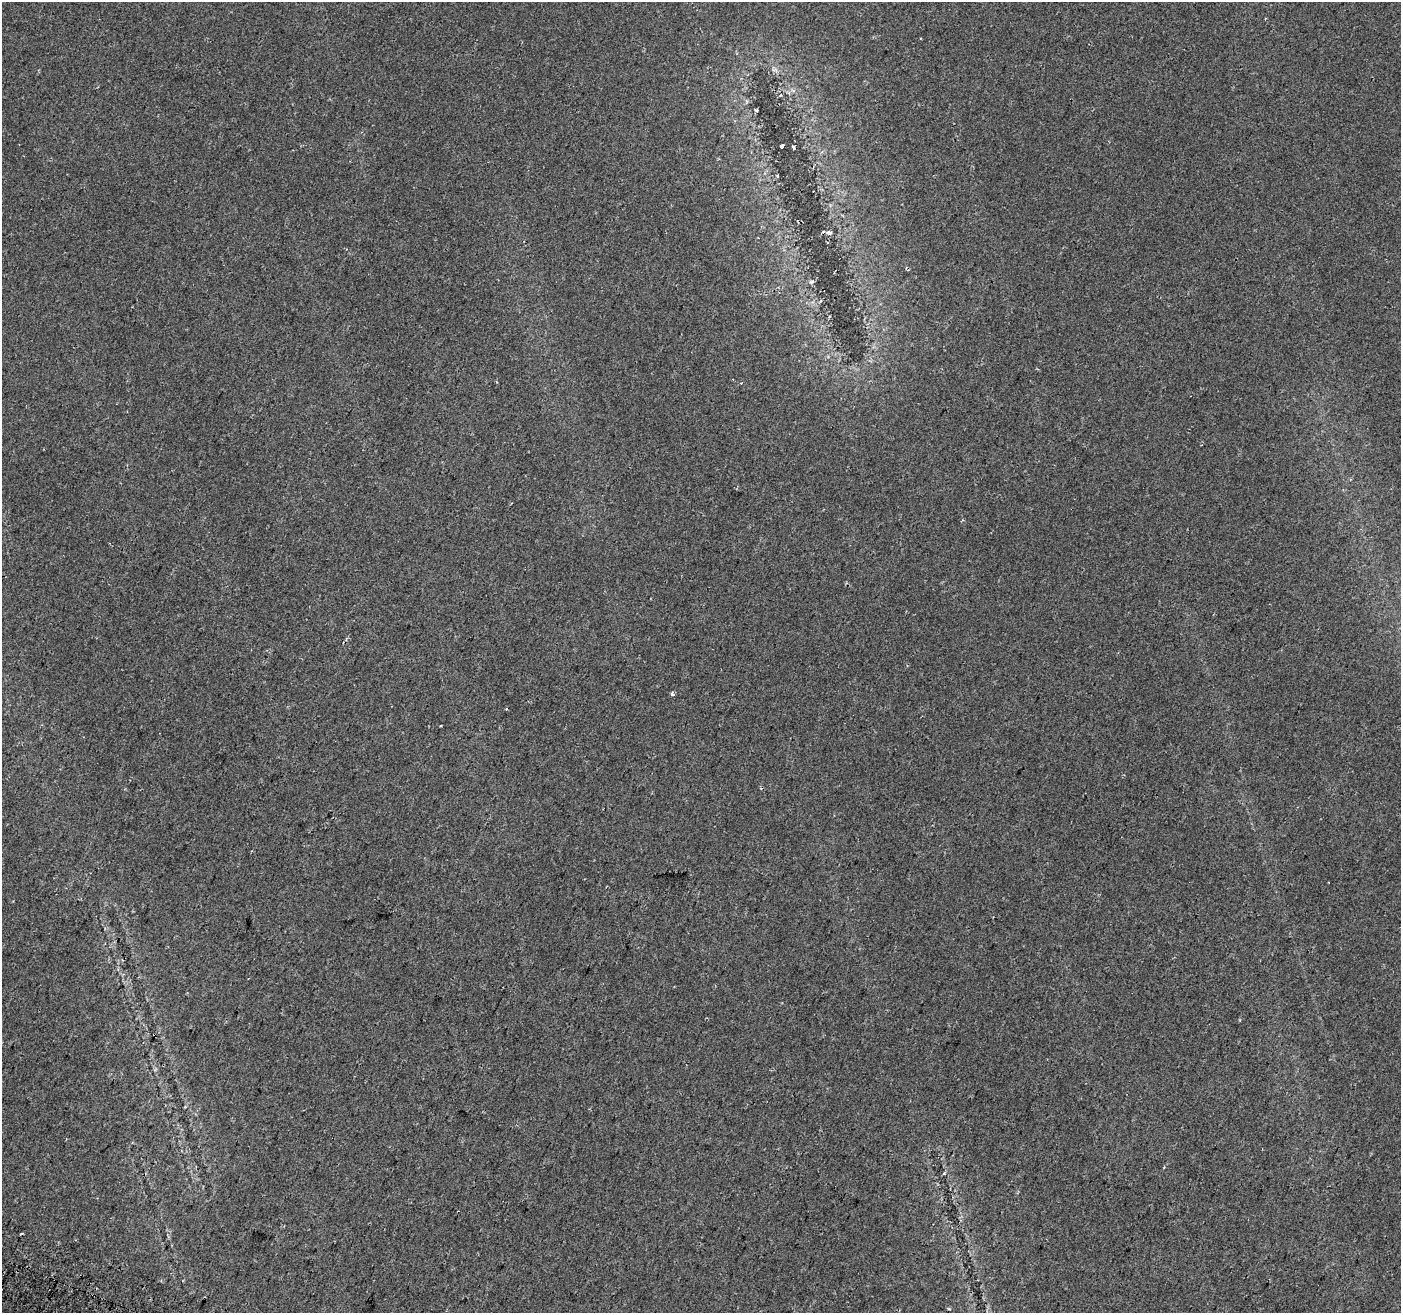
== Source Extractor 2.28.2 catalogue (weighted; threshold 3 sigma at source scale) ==
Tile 7 of 4 x 4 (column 3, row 2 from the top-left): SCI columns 2812-4210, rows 2862-4172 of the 5630 x 5788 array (HDU 1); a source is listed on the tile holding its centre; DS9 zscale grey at full resolution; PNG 1403 x 1315 px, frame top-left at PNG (2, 2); no overlay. Shown black and unused: <1% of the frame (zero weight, under 2 of 3 exposures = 2% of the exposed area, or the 3 px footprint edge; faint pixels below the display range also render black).
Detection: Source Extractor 2.28.2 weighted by HDU 2 'WHT'; one run over the whole footprint, this tile lists its part. Background 0.0647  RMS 0.0089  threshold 0.04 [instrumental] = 3 sigma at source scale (4.5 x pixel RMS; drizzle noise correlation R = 1.50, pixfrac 1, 0.0396/0.0396 arcsec/px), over >= 5 px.
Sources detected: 11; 4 cosmic-ray / hot-pixel residue — not listed; the other 7 listed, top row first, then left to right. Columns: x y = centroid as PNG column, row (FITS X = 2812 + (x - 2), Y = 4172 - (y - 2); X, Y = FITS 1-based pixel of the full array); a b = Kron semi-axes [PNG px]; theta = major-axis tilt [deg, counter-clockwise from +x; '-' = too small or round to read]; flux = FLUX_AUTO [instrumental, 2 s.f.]
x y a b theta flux
782 146 4 3 - 2.4
793 147 4 2 - 1.1
829 232 8 4 -14 1.7
811 282 6 4 42 1.3
741 383 3 3 - 0.57
672 694 4 3 - 4.4
440 726 3 2 - 0.99